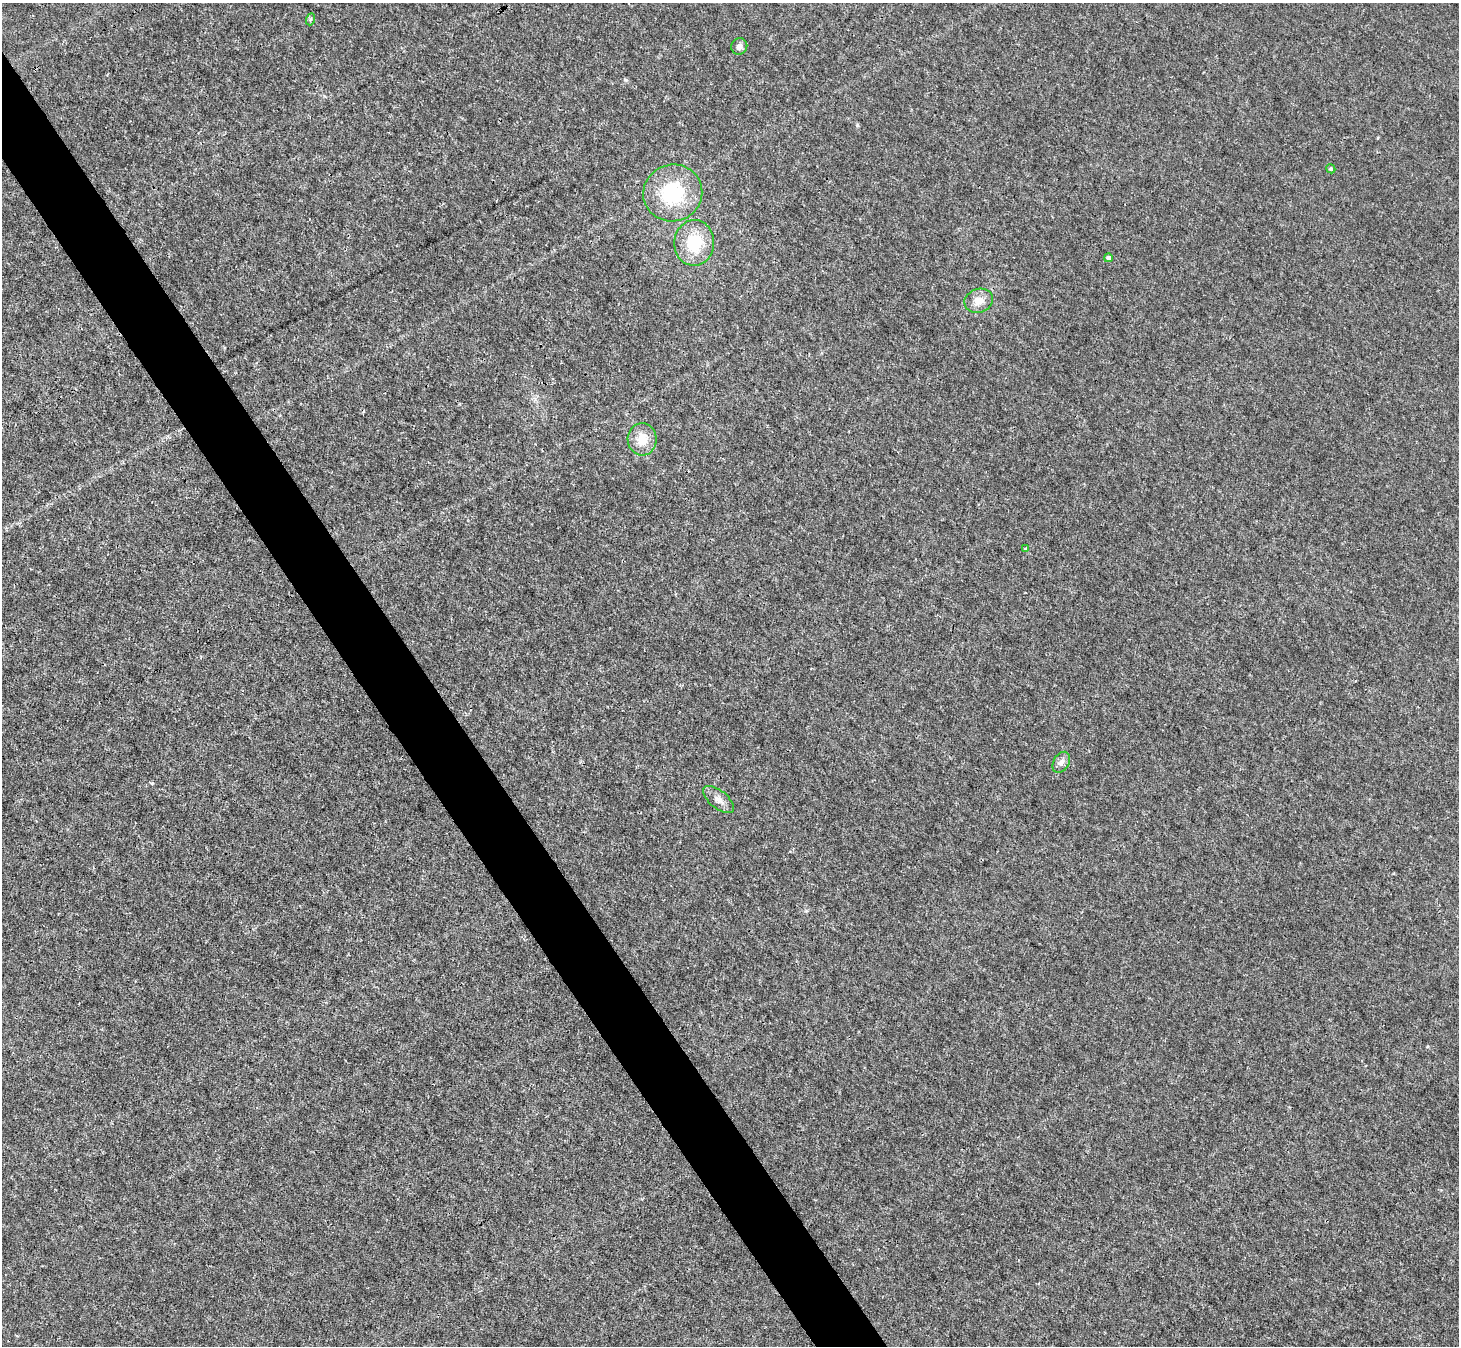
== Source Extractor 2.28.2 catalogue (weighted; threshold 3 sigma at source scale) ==
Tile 11 of 4 x 4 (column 3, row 3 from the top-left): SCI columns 2918-4374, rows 1637-2980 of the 5832 x 5824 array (HDU 1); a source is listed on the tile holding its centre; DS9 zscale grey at full resolution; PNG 1461 x 1348 px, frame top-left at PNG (2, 3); each listed source drawn as its Kron ellipse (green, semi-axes under 4 px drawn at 4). Shown black and unused: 5% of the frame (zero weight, under 3 of 4 exposures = <1% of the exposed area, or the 3 px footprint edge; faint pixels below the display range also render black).
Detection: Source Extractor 2.28.2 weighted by HDU 2 'WHT'; one run over the whole footprint, this tile lists its part. Background 6.02e-04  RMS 0.0023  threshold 0.0104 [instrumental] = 3 sigma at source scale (4.5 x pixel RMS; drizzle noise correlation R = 1.50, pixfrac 1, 0.05/0.05 arcsec/px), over >= 5 px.
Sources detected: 11; all 11 listed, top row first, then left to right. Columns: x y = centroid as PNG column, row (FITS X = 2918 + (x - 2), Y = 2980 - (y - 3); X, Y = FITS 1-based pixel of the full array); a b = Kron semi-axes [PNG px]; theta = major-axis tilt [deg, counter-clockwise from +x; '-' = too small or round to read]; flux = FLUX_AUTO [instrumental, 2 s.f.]
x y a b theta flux
311 19 6 4 70 0.34
739 46 8 8 - 1
1331 169 5 4 - 0.42
673 193 29 28 - 15
694 243 23 20 88 9
1108 258 4 4 - 0.78
979 301 14 11 18 2.5
642 439 16 14 -87 4.1
1026 548 4 4 - 0.27
1061 762 11 7 59 1.2
719 800 18 9 -40 1.7
Unlisted compact peaks at least as high as the median listed source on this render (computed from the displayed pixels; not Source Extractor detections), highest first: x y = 625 80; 152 783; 857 125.